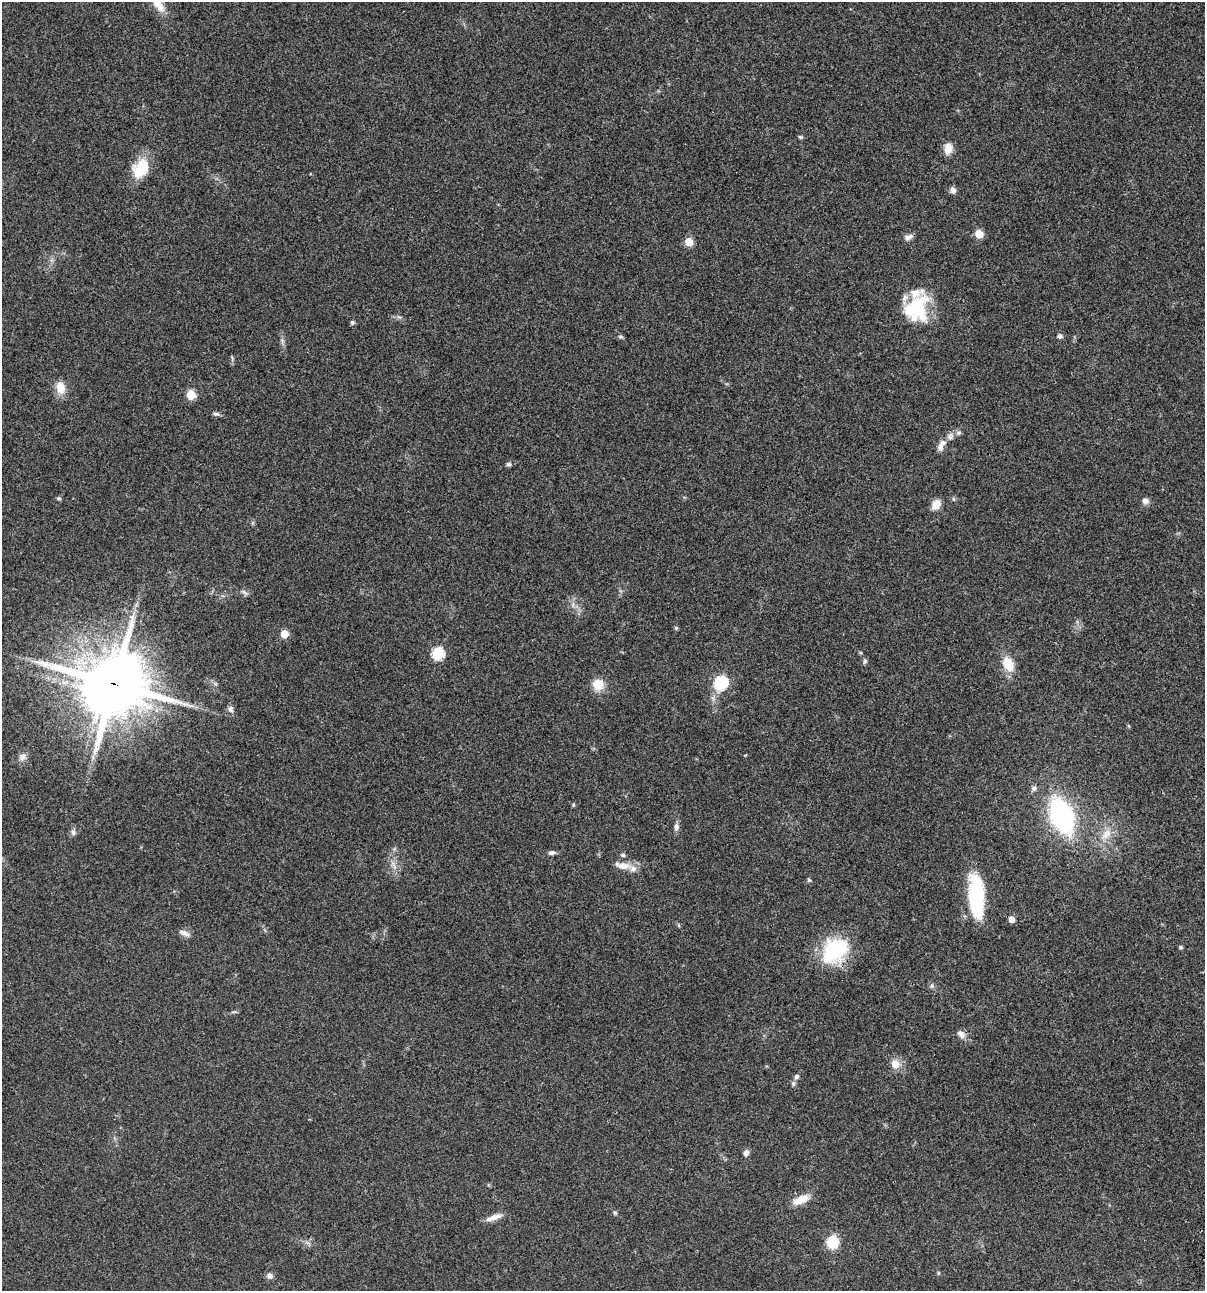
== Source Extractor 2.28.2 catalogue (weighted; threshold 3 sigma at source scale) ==
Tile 6 of 4 x 4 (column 2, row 2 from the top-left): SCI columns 1438-2640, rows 2697-3985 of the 5405 x 5390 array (HDU 1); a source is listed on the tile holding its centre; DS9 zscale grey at full resolution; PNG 1207 x 1293 px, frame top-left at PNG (2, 2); no overlay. Shown black and unused: <1% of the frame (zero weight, under 3 of 4 exposures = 9% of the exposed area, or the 3 px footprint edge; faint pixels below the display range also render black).
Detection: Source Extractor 2.28.2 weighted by HDU 2 'WHT'; one run over the whole footprint, this tile lists its part. Background 0.0467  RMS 0.0052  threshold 0.0236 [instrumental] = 3 sigma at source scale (4.5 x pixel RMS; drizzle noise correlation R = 1.50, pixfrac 1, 0.05/0.05 arcsec/px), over >= 5 px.
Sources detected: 67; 4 inside a brighter listed object's ellipse — not listed separately; the other 63 listed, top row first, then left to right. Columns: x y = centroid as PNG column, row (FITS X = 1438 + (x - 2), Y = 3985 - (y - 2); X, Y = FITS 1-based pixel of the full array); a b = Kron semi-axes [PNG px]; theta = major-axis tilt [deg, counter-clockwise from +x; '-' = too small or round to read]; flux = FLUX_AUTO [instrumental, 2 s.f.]
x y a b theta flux
158 3 24 9 -58 8.1
801 137 6 4 -15 0.74
948 148 14 9 85 4.7
140 169 24 17 60 14
953 190 8 7 - 1.9
979 234 5 5 - 13
908 237 11 7 20 2.2
689 242 6 5 - 10
916 308 34 25 68 30
352 322 5 4 - 1.2
1060 336 7 6 - 1.1
620 337 6 6 - 0.95
282 340 8 5 -79 1.2
232 358 9 4 -83 0.81
60 388 15 10 -78 6.8
191 395 5 5 - 18
216 414 9 5 -8 1.2
950 437 11 8 75 2.4
940 447 10 7 89 2.3
508 464 6 5 - 1
59 498 5 5 - 0.85
1145 501 9 7 -16 2.1
936 504 11 8 57 5.4
244 592 10 4 -40 1.1
676 628 5 4 - 0.61
284 634 5 5 - 9.6
438 654 6 6 - 42
865 661 6 6 - 0.88
1008 664 13 10 -66 12
721 682 7 6 - 65
114 684 20 18 -24 3700
598 684 13 12 - 7.3
231 709 9 7 -77 1.7
1129 726 5 3 - 0.52
22 757 11 10 - 2.7
1034 788 7 6 - 1.4
573 805 5 4 - 0.67
1061 815 25 15 -68 95
676 827 11 7 87 1.9
73 832 8 7 - 1.6
1106 834 19 11 44 6.6
552 853 10 5 6 1.5
623 855 6 5 - 0.88
394 865 14 3 -67 1.6
622 866 22 9 -9 5.2
809 880 5 5 - 0.72
976 896 40 14 -86 46
1011 919 5 5 - 4.2
678 925 6 3 -70 0.55
184 933 15 6 -24 2.5
1181 947 4 4 - 0.88
835 950 30 24 48 37
932 986 7 5 84 0.99
961 1034 13 8 -41 2.7
895 1064 9 8 - 5.4
796 1076 7 6 - 1.2
793 1083 7 5 -76 1.1
746 1153 7 6 - 1.9
801 1200 22 9 25 6.5
615 1213 6 4 -44 0.69
494 1217 21 6 20 4.1
833 1242 10 9 - 16
269 1275 8 7 - 2
Overlapping masked pixels (flux is a lower limit): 1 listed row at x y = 114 684
Isophote crosses this tile's border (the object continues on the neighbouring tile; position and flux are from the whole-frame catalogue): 1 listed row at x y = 158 3